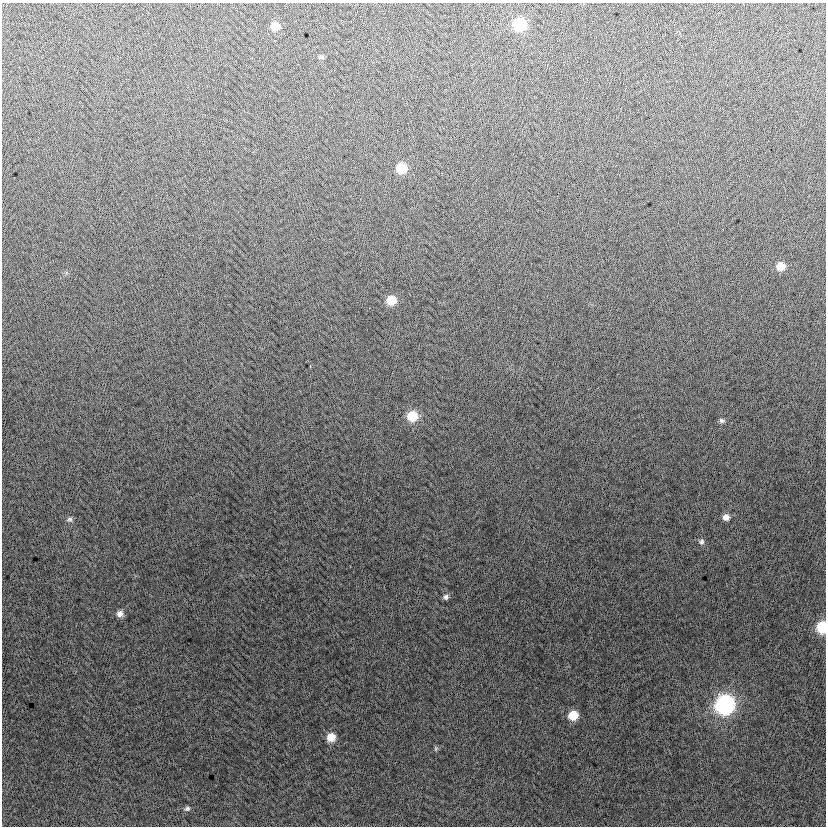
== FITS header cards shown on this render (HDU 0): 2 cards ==
NAXIS1  =                  824
NAXIS2  =                  824

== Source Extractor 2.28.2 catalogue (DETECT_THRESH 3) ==
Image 824 x 824 px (HDU 0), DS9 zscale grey, 1 PNG px = 1 image px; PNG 828 x 828 px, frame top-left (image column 1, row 824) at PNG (2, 3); no overlay
Background -3.61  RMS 13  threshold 37.7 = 3 sigma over >= 5 px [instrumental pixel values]
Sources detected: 19; all 19 listed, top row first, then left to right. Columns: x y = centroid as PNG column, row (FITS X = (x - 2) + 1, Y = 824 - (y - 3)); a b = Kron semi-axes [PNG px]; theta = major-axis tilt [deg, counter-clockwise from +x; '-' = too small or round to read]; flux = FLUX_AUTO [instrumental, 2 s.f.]
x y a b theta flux
519 24 8 8 - 59000
275 26 8 8 - 13000
322 57 7 5 1 1600
401 168 8 8 - 26000
781 266 8 7 - 13000
391 300 8 7 - 20000
412 416 9 9 - 22000
722 421 7 6 - 2000
726 517 8 7 - 5100
70 519 8 7 - 2400
701 542 7 7 - 2300
446 597 7 7 - 2700
120 614 8 8 - 4400
822 627 8 7 - 44000
725 705 10 9 - 280000
573 715 8 7 - 19000
331 737 8 8 - 12000
436 748 7 5 84 1400
187 808 9 6 19 2200
At the frame edge (FLAGS 8, measured only in part): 1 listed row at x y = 822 627